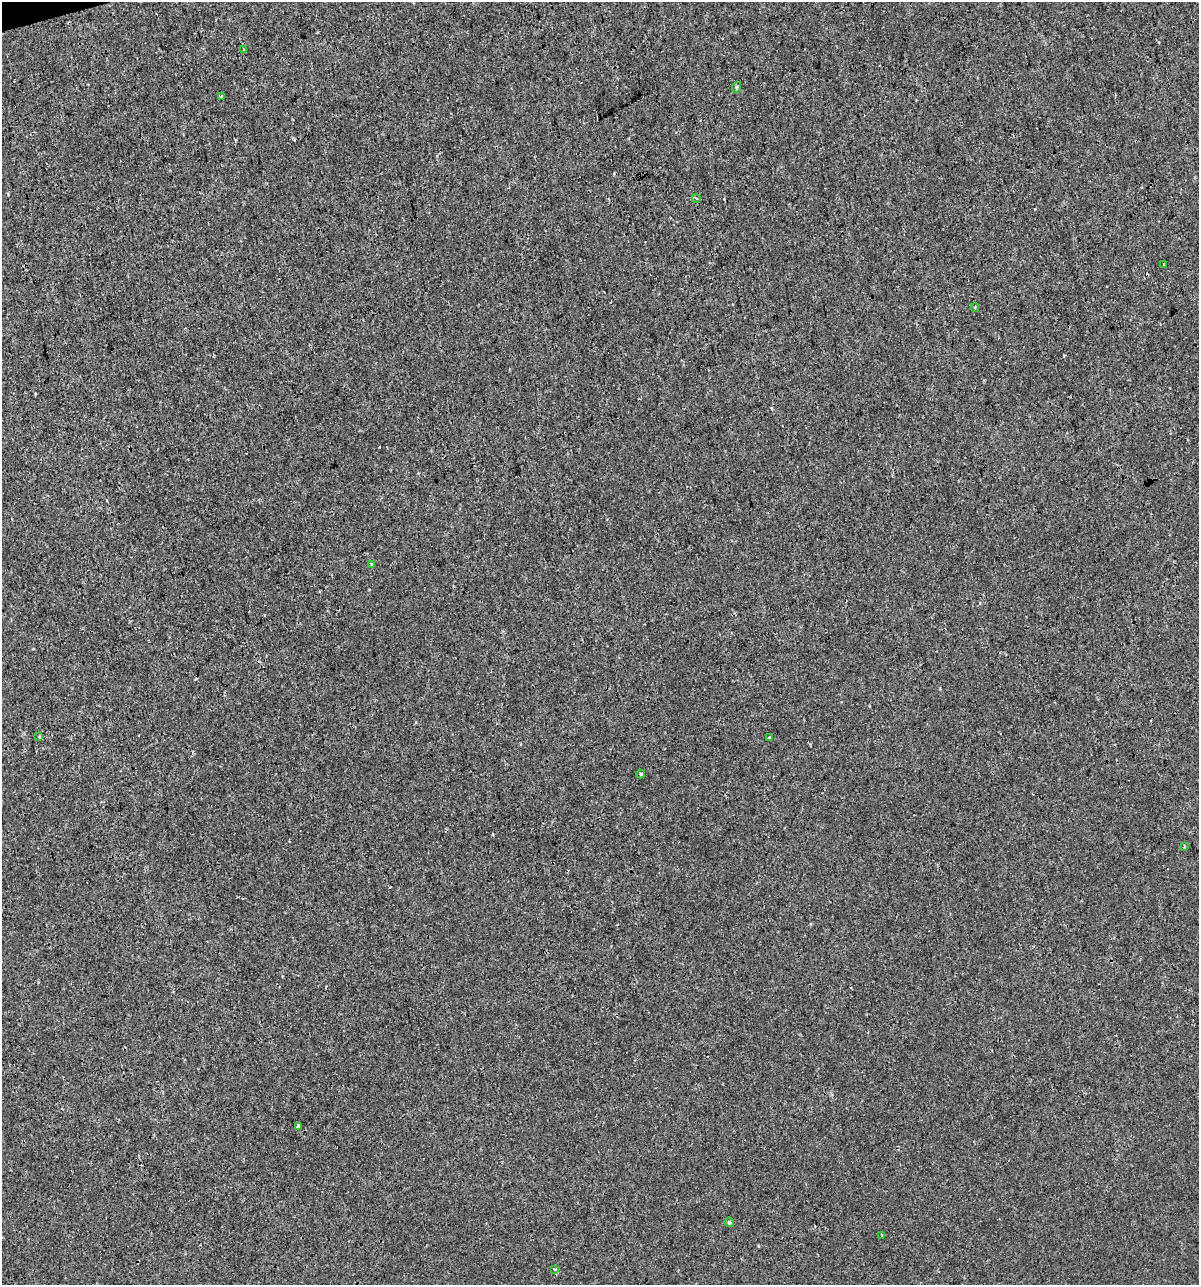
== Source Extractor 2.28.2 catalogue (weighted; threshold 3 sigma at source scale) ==
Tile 11 of 4 x 4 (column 3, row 3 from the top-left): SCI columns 2441-3637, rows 1284-2566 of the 4930 x 5132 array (HDU 1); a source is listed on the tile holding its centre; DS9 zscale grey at full resolution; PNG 1201 x 1287 px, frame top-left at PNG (2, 2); each listed source drawn as its Kron ellipse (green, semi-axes under 4 px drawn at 4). Shown black and unused: <1% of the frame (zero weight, under 3 of 4 exposures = <1% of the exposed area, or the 3 px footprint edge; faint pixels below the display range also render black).
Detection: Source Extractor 2.28.2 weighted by HDU 2 'WHT'; one run over the whole footprint, this tile lists its part. Background 1.50e-04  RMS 0.0017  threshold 0.00779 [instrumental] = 3 sigma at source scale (4.5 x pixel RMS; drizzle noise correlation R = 1.50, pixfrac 1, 0.0396/0.0396 arcsec/px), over >= 5 px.
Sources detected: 19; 4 cosmic-ray / hot-pixel residue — neither listed nor drawn; the other 15 listed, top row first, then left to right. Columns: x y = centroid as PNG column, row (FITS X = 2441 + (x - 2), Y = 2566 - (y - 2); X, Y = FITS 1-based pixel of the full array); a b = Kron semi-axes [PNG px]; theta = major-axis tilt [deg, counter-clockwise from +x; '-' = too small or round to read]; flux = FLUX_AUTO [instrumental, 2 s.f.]
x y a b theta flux
244 50 3 3 - 0.6
737 87 5 3 - 0.2
221 97 3 3 - 0.63
696 198 4 3 - 0.16
1164 264 3 2 - 0.16
975 307 4 3 - 0.22
372 565 3 3 - 0.52
39 737 3 3 - 0.15
769 738 3 2 - 0.18
641 774 4 4 - 0.21
1184 847 4 2 - 0.14
298 1126 4 3 - 0.36
729 1222 5 4 - 0.33
882 1235 3 2 - 0.34
554 1270 3 3 - 1700